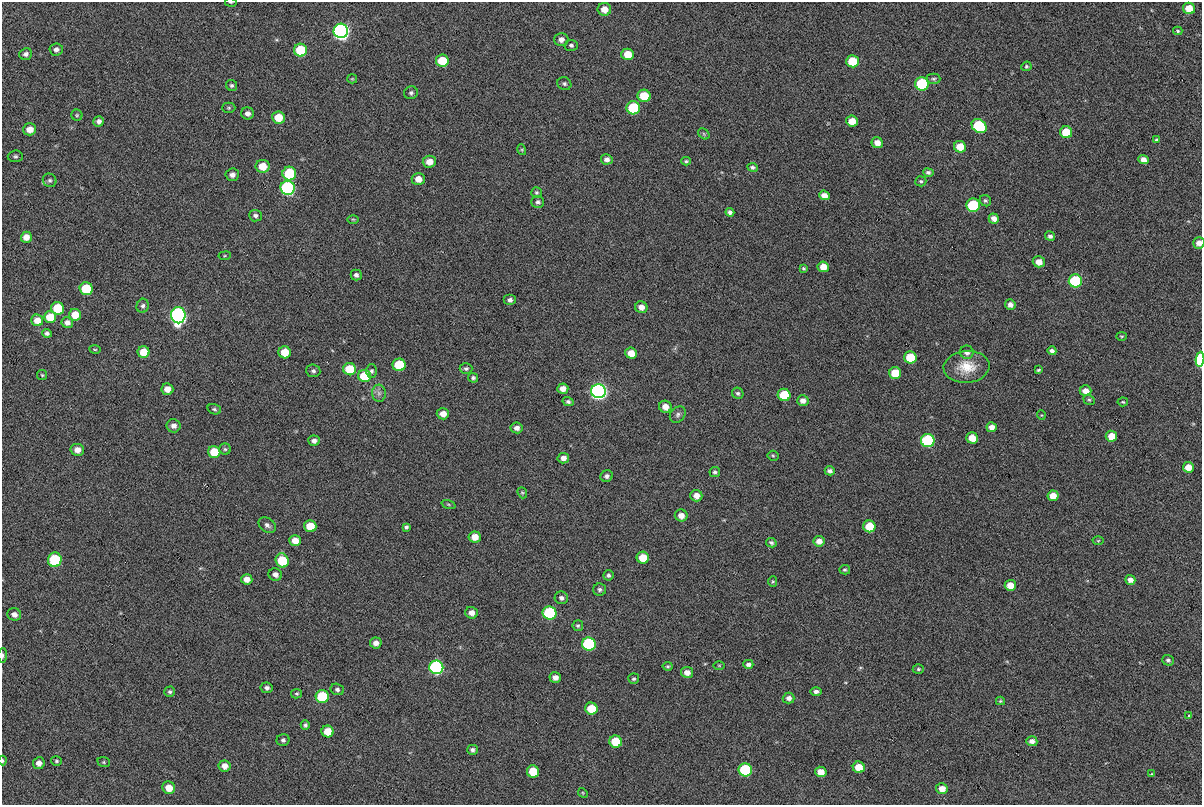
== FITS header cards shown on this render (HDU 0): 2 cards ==
NAXIS1  =                 1200
NAXIS2  =                  803

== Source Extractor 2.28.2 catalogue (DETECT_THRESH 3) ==
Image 1200 x 803 px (HDU 0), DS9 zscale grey, 1 PNG px = 1 image px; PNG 1204 x 807 px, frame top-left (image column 1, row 803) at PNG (2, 2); each listed source drawn as its Kron ellipse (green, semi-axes under 4 px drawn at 4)
Background 216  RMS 4.8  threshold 14.4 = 3 sigma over >= 5 px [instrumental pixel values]
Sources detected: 203; all 203 listed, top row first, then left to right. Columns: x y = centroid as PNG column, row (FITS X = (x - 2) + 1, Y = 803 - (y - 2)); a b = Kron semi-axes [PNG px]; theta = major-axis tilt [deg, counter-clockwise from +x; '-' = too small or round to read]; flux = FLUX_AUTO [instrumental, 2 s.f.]
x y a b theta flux
231 2 6 3 -8 350
1189 8 6 5 - 6200
604 9 7 6 - 3300
341 31 7 7 - 170000
1178 31 4 3 - 420
561 39 7 6 - 1800
571 45 6 5 - 780
56 49 6 6 - 1300
300 50 6 6 - 15000
26 54 6 5 - 1100
628 54 6 5 - 5200
442 61 6 6 - 9400
852 61 6 6 - 10000
1026 66 5 4 - 450
352 79 5 4 - 380
934 79 7 5 0 690
564 84 7 6 - 790
922 84 7 6 - 33000
232 85 6 5 - 630
411 93 7 6 - 830
644 96 6 6 - 9100
229 108 6 5 - 560
633 108 7 6 - 23000
247 113 6 6 - 1500
77 115 5 5 - 500
279 117 6 6 - 6900
99 121 5 5 - 1300
852 121 6 5 - 4600
979 126 8 6 -38 24000
30 129 6 6 - 3400
1066 132 6 6 - 8900
704 134 6 4 -46 500
1156 140 3 3 - 470
877 143 6 5 - 2200
960 147 6 5 - 5100
522 150 5 3 - 350
15 156 7 6 - 750
607 159 6 5 - 1300
1143 160 5 4 - 2100
686 161 4 4 - 490
429 162 7 6 - 2900
263 166 7 6 - 5800
753 167 5 4 - 710
928 172 5 4 - 740
289 173 7 7 - 22000
232 175 7 6 - 1600
418 179 6 6 - 3100
50 180 7 6 - 840
921 181 5 5 - 560
288 188 7 7 - 74000
536 192 5 5 - 510
824 195 5 4 - 2400
985 201 6 5 - 630
538 202 6 6 - 870
973 205 7 6 - 29000
730 212 4 4 - 910
255 216 6 5 - 950
353 219 6 4 -1 380
994 219 5 5 - 2100
1050 236 5 4 - 1000
26 237 5 5 - 2900
1199 243 6 5 - 2100
225 256 6 3 9 330
1039 262 6 5 - 3100
823 267 6 5 - 3500
804 268 4 3 - 440
356 275 5 5 - 1000
1075 281 6 6 - 32000
86 289 6 6 - 13000
510 300 6 5 - 1100
1010 305 5 5 - 1500
143 306 7 6 - 890
641 307 6 5 - 2200
58 308 6 6 - 14000
75 315 6 6 - 5100
178 315 8 7 - 150000
50 317 6 6 - 6000
37 320 6 5 - 3300
67 323 6 5 - 1600
47 333 5 4 - 830
1122 336 5 3 - 280
95 349 5 3 - 320
1052 351 4 4 - 1000
143 352 6 6 - 5600
285 352 6 6 - 6200
967 352 7 6 - 1500
631 353 6 5 - 4000
910 357 6 6 - 11000
1200 359 7 4 87 23000
399 365 6 6 - 14000
967 367 23 16 5 7000
350 369 6 6 - 9800
466 369 6 5 - 640
1038 370 4 3 - 430
313 371 7 6 - 890
371 371 6 5 - 720
895 373 6 6 - 8200
42 375 5 5 - 460
365 376 6 6 - 13000
473 378 5 4 - 730
167 389 6 5 - 3100
563 389 5 5 - 2400
599 391 7 7 - 180000
1085 391 6 5 - 2600
379 393 8 7 - 1300
738 393 6 5 - 730
784 395 6 6 - 12000
1089 400 6 5 - 540
803 401 6 5 - 1700
568 402 5 4 - 760
1123 402 5 4 - 410
665 407 6 6 - 2800
214 409 7 5 -19 680
443 414 6 5 - 2900
678 415 9 7 49 1100
1041 415 5 3 - 270
173 426 7 6 - 1800
992 427 5 5 - 2100
517 428 6 5 - 1700
1111 436 5 5 - 4600
972 438 6 5 - 4600
928 440 7 6 - 44000
314 441 5 5 - 1400
225 449 6 5 - 580
77 450 7 6 - 2500
214 452 6 6 - 8500
773 456 5 5 - 470
563 458 5 5 - 1600
1188 467 5 5 - 3700
830 471 5 4 - 980
715 472 5 5 - 640
607 476 6 5 - 1000
522 493 6 4 -68 440
696 496 6 5 - 2700
1053 496 5 5 - 3300
448 504 7 3 -19 440
681 516 6 6 - 2500
267 525 9 6 -35 1200
310 526 6 6 - 7400
869 526 6 6 - 8800
406 527 4 3 - 610
475 537 6 5 - 3300
295 540 6 5 - 3600
819 541 5 5 - 2400
1098 541 5 3 - 290
771 543 5 4 - 710
643 558 6 6 - 7000
55 560 7 7 - 26000
282 560 7 6 - 15000
845 570 5 4 - 520
275 574 7 6 - 1600
608 575 5 5 - 740
247 579 5 5 - 2300
1130 580 5 4 - 2000
773 582 5 4 - 430
1010 585 5 5 - 3600
600 589 6 6 - 830
561 598 6 6 - 1100
471 613 6 6 - 2200
550 613 7 6 - 45000
14 614 7 6 - 1700
578 626 5 5 - 580
376 643 6 5 - 1900
589 644 7 6 - 44000
3 655 7 4 88 680
1168 660 6 5 - 740
748 664 5 4 - 1000
719 665 6 4 0 320
668 666 5 4 - 470
436 667 7 6 - 92000
918 669 5 4 - 510
687 672 6 5 - 2100
555 677 6 5 - 2000
634 679 5 5 - 590
267 688 6 5 - 1100
337 689 7 5 -16 860
816 691 6 4 -1 1100
170 692 5 5 - 690
297 694 5 4 - 490
322 697 6 6 - 21000
789 698 6 5 - 1300
1000 701 4 4 - 370
591 709 6 6 - 9500
1189 715 4 3 - 350
305 725 5 4 - 660
328 731 6 6 - 6100
283 740 6 6 - 880
1032 741 5 5 - 1800
616 742 6 6 - 12000
472 750 5 5 - 950
3 761 5 3 - 450
56 761 5 5 - 500
104 762 6 5 - 490
39 763 6 5 - 2100
224 766 6 5 - 2600
859 767 6 5 - 5700
745 770 7 6 - 37000
533 771 6 6 - 9800
821 772 6 5 - 3800
1152 774 4 3 - 310
169 788 6 6 - 4600
942 788 6 5 - 3000
583 793 5 4 - 340
At the frame edge (FLAGS 8, measured only in part): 5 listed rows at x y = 231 2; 1199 243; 1200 359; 3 655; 3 761